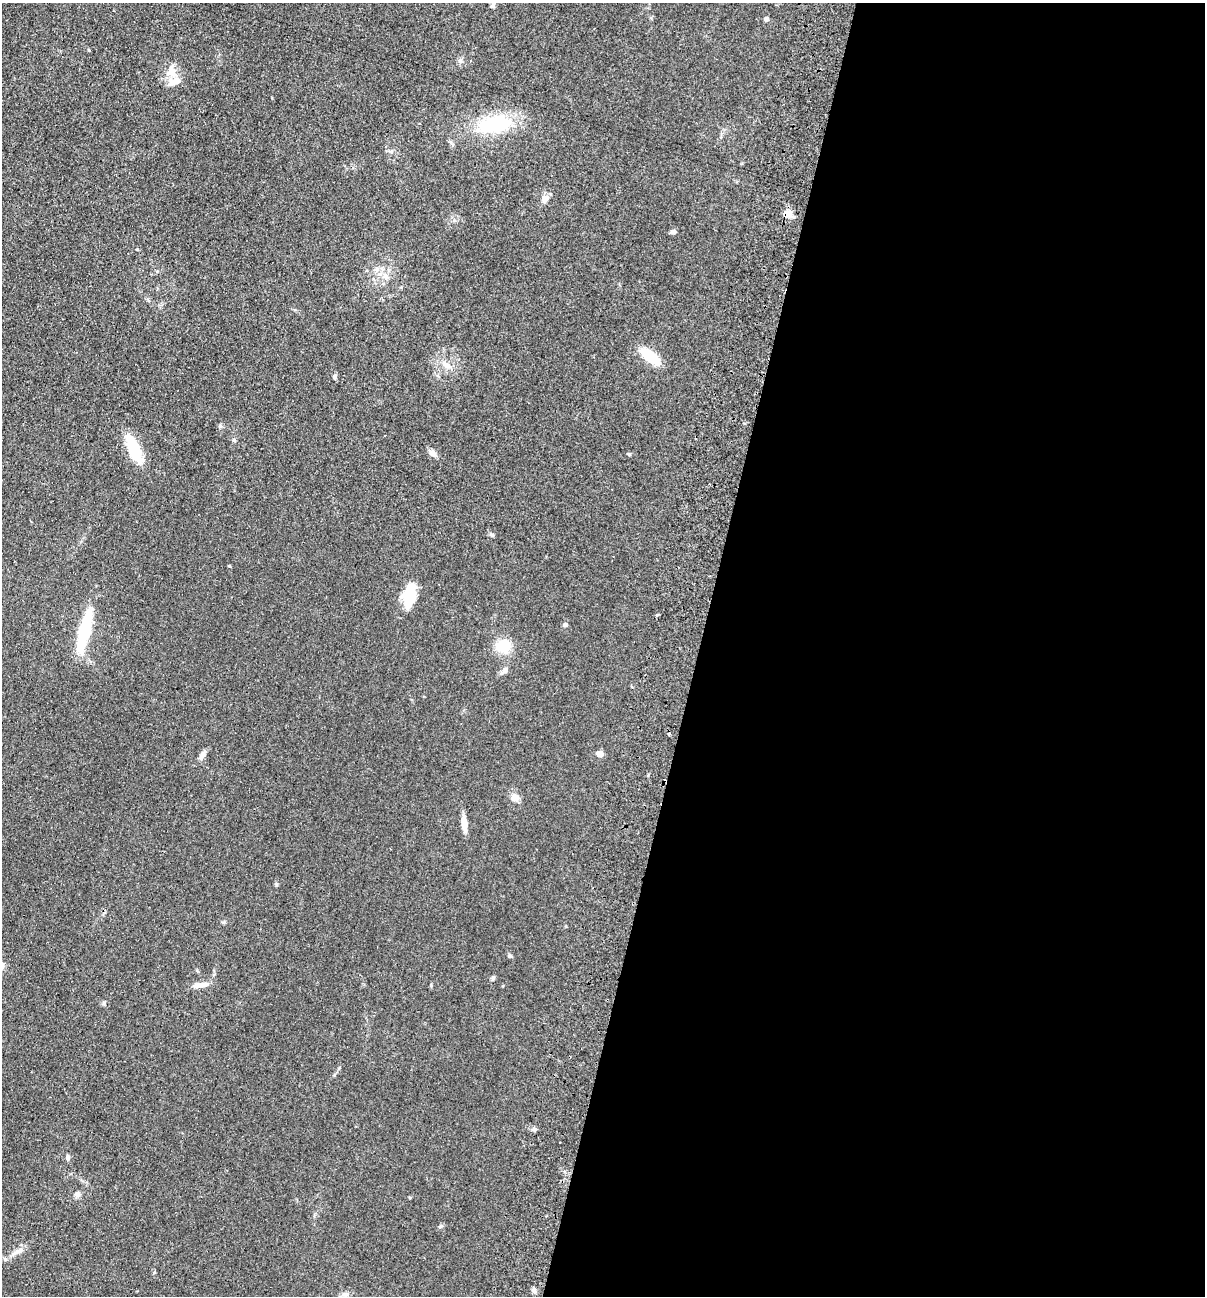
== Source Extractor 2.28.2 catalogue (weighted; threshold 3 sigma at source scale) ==
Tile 12 of 4 x 4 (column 4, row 3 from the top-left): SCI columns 3920-5122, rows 1313-2606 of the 5308 x 5212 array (HDU 1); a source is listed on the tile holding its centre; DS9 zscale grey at full resolution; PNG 1207 x 1298 px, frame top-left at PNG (2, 3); no overlay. Shown black and unused: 42% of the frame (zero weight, under 2 of 3 exposures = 3% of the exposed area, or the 3 px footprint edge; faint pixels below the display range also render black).
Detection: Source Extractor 2.28.2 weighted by HDU 2 'WHT'; one run over the whole footprint, this tile lists its part. Background 0.0596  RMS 0.0088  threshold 0.0398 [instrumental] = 3 sigma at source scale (4.5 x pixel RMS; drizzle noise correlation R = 1.50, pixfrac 1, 0.05/0.05 arcsec/px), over >= 5 px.
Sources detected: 37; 1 cosmic-ray / hot-pixel residue — not listed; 1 inside a brighter listed object's ellipse — not listed separately; the other 35 listed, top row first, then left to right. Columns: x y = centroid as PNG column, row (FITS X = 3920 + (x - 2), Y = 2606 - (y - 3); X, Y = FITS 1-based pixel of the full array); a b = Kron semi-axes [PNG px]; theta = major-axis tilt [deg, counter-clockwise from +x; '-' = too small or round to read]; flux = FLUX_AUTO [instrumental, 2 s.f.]
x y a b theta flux
493 4 8 6 74 2.2
766 19 4 4 - 3.2
460 61 7 4 -45 1.6
172 72 16 10 -86 9.7
495 124 43 18 10 54
545 199 10 7 40 5.5
788 213 10 8 -24 6.6
673 232 5 5 - 3.3
376 269 6 6 - 2.6
385 275 10 6 -63 3.9
650 356 20 8 -37 30
446 365 15 7 -31 6.1
335 376 6 5 - 1.7
134 449 29 11 -64 31
432 453 10 7 -29 4
629 454 5 4 - 0.9
492 535 6 5 - 1.6
409 596 21 11 81 32
657 614 3 3 - 2
565 625 6 5 - 1.9
84 631 39 9 76 65
504 646 20 17 -9 16
505 671 12 6 31 3.3
600 754 5 4 - 14
202 755 11 6 62 4.2
515 797 10 10 - 5.3
464 824 18 6 -84 9.3
510 956 5 4 - 1.2
493 978 7 5 74 1.5
200 985 21 6 9 7.4
68 1157 7 5 88 1.8
77 1194 8 7 - 2.5
18 1251 21 6 26 6
534 1290 6 5 - 1.9
345 1294 10 5 13 2.7
Overlapping masked pixels (flux is a lower limit): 1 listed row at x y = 788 213
Unlisted compact peaks at least as high as the median listed source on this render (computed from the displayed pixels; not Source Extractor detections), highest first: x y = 441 1226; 229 566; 276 885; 220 426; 104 1003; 431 985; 234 440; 334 1075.